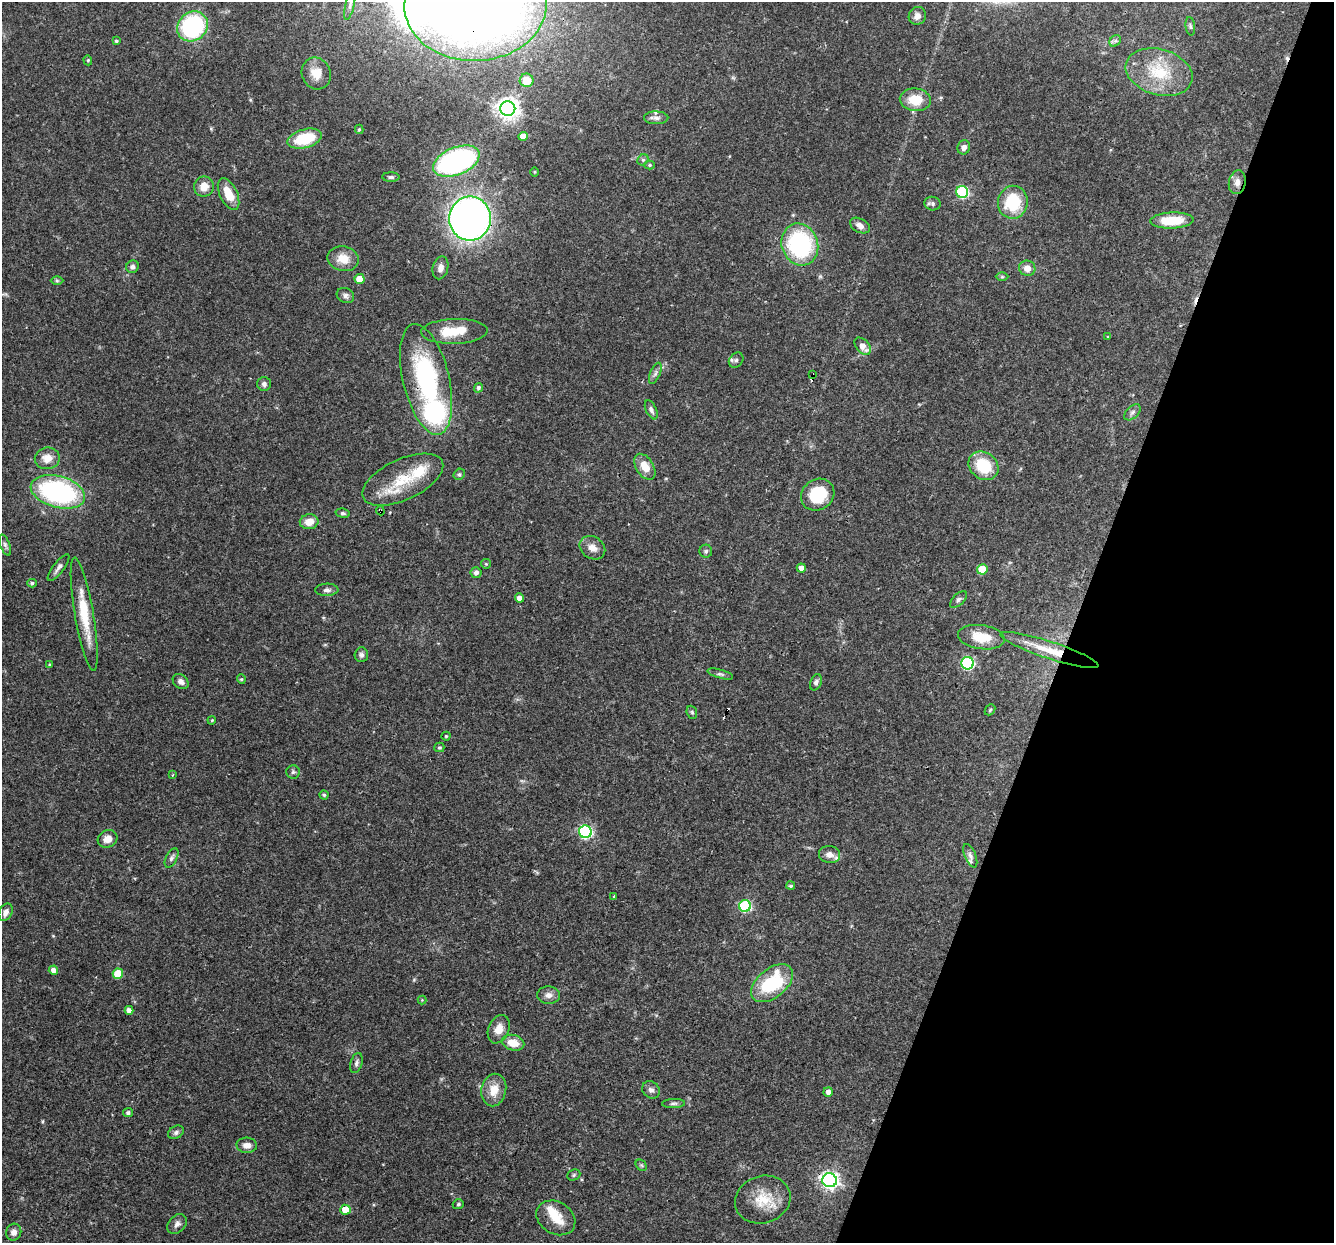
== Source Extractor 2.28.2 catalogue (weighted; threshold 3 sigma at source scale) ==
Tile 8 of 4 x 4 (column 4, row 2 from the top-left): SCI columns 3998-5329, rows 2737-3977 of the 5329 x 5346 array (HDU 1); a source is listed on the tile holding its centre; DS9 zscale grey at full resolution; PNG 1336 x 1245 px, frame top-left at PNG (2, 2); each listed source drawn as its Kron ellipse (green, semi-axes under 4 px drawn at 4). Shown black and unused: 19% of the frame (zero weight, under 3 of 4 exposures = <1% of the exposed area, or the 3 px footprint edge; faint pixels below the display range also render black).
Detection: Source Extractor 2.28.2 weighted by HDU 2 'WHT'; one run over the whole footprint, this tile lists its part. Background 0.0579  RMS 0.0033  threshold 0.0147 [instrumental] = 3 sigma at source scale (4.5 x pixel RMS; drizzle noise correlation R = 1.50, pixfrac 1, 0.05/0.05 arcsec/px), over >= 5 px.
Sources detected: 138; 2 inside a brighter object's white glare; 5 cosmic-ray / hot-pixel residue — neither listed nor drawn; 5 inside a brighter listed object's ellipse — not listed separately; the other 126 listed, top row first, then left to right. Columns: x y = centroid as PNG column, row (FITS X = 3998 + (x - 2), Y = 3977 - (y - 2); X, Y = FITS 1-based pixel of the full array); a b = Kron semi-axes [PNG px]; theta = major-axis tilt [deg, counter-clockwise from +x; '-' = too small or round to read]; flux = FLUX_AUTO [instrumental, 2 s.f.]
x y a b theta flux
476 5 71 56 2 480
350 6 14 4 76 1.4
917 16 9 8 - 1.8
192 26 16 14 39 38
1190 26 9 4 -83 0.64
116 41 4 3 - 0.51
1115 41 6 5 - 0.69
88 60 5 4 - 0.43
1159 72 34 22 -16 15
316 73 16 14 -67 5.2
527 80 7 7 - 5.3
915 100 15 11 -6 7
508 109 7 7 - 230
656 118 12 6 0 1.3
359 129 4 4 - 0.41
523 136 5 4 - 3.2
305 139 17 9 16 14
964 147 7 6 - 1.7
643 160 6 5 - 0.63
456 161 24 13 22 67
650 165 5 4 - 0.53
535 172 4 3 - 0.3
391 177 8 4 0 0.82
1237 182 12 8 79 2
204 187 10 10 - 3.6
962 192 6 6 - 30
229 194 17 8 -64 6.2
1013 202 16 14 82 15
933 204 8 6 -14 0.94
470 218 22 21 - 180
1172 220 21 8 2 10
860 226 10 7 -28 1.8
800 244 21 18 -70 40
343 259 16 12 -12 4.9
132 267 6 6 - 1.2
440 268 11 7 76 2.1
1027 268 8 7 - 2.4
1002 277 6 4 0 0.44
360 279 5 5 - 5.9
57 281 6 4 0 0.46
345 295 9 7 -26 1.1
454 331 33 12 2 9.5
1108 337 3 3 - 0.28
863 346 10 6 -48 3
736 360 8 6 51 1.1
655 373 11 5 66 1.1
813 375 4 3 - 0.85
426 379 57 23 -76 48
264 384 7 7 - 1
478 388 5 4 - 0.81
651 410 10 5 -64 1.1
1132 412 10 6 45 1
47 458 12 11 - 3.7
983 466 16 13 -39 12
645 467 14 8 -58 4.6
459 474 6 5 - 0.6
403 480 44 20 25 15
58 492 28 15 -15 56
818 495 17 15 36 13
380 511 4 2 - 0.43
343 513 7 4 -7 0.64
309 522 9 7 8 3.7
5 545 11 5 -69 0.93
592 548 13 11 -33 2.9
706 551 6 6 - 0.68
486 564 5 5 - 0.39
59 567 16 5 53 1.4
801 568 4 4 - 1.9
982 569 5 5 - 9.3
476 573 5 5 - 1.1
32 583 5 4 - 0.65
327 590 11 6 2 1.1
519 598 4 4 - 2
958 599 10 5 45 0.95
84 614 57 9 -80 11
981 637 24 12 -8 7.4
1049 650 51 8 -18 9.1
361 655 7 7 - 0.97
967 663 6 6 - 42
50 664 4 3 - 0.34
720 674 13 4 -15 0.82
241 679 5 4 - 0.37
181 682 9 6 -41 1.3
816 682 8 5 67 0.91
990 710 6 4 46 0.44
692 712 7 5 -68 0.56
212 720 4 3 - 0.28
446 736 4 4 - 0.35
439 747 5 4 - 0.55
293 772 7 6 - 0.7
172 775 3 3 - 0.37
324 795 4 4 - 0.47
585 832 6 6 - 50
108 839 10 8 26 3
830 855 10 8 -6 2.5
970 856 12 5 -67 1.2
171 858 10 5 63 1
791 886 4 4 - 0.54
614 896 4 2 - 0.31
745 906 6 6 - 33
6 912 9 6 62 1.8
53 970 4 4 - 2
118 974 5 5 - 9.6
772 983 24 14 39 21
549 995 11 8 -1 1.9
422 1000 4 4 - 0.31
129 1010 4 4 - 1.6
499 1029 15 10 67 3.2
513 1043 11 7 -14 4.9
356 1063 10 6 73 1
494 1090 16 12 79 5.2
651 1090 9 8 - 1.3
828 1092 5 4 - 1.6
674 1103 11 4 2 0.83
128 1113 5 4 - 0.75
176 1132 8 6 31 0.91
247 1145 10 7 -3 2.2
641 1165 6 5 - 0.52
574 1175 7 5 24 0.57
830 1180 7 7 - 130
763 1200 28 23 16 10
458 1204 6 5 - 0.59
345 1210 5 5 - 5.9
556 1218 21 16 -32 6.9
177 1224 11 8 46 1.5
14 1232 8 7 - 1.7
Overlapping masked pixels (flux is a lower limit): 9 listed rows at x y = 476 5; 1237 182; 470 218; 800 244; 813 375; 426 379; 380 511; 1049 650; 830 1180
Isophote crosses this tile's border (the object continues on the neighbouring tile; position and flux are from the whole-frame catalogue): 2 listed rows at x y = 476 5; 350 6